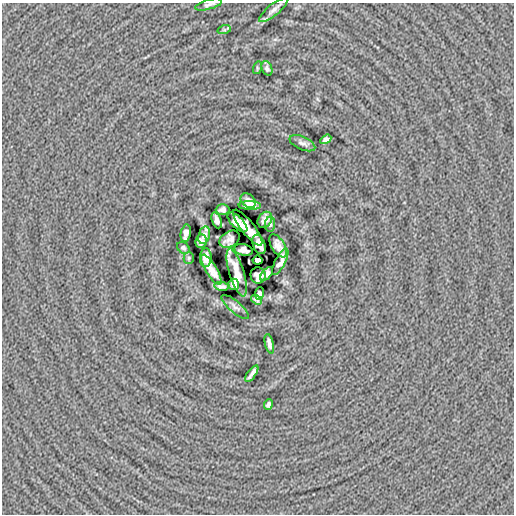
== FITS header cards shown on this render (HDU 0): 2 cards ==
NAXIS1  =                  512
NAXIS2  =                  512

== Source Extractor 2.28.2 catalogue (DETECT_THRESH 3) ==
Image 512 x 512 px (HDU 0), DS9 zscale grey, 1 PNG px = 1 image px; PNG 516 x 516 px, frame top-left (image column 1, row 512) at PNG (2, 3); each listed source drawn as its Kron ellipse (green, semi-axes under 4 px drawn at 4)
Background -1.14e-04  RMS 0.014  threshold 0.042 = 3 sigma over >= 5 px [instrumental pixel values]
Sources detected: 39; all 39 listed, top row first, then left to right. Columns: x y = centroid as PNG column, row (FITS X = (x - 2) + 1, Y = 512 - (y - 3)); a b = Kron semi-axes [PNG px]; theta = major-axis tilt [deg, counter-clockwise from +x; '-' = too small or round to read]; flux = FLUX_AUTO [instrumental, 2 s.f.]
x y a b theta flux
209 5 14 5 16 3.1
273 10 17 6 40 4.6
224 30 7 4 18 1.6
257 68 6 4 74 1.1
267 68 7 5 -69 2.5
326 139 6 4 31 3.4
302 143 13 6 -23 3.8
248 201 8 6 -43 5.1
250 206 11 4 -1 4.8
222 210 7 5 1 2.9
217 220 8 4 -69 3.6
265 220 8 6 54 4.4
237 222 12 5 -45 6.1
270 224 7 5 89 2.4
248 227 22 6 -52 7.9
186 233 8 5 79 5.6
204 235 9 5 73 4.1
230 239 11 7 33 4
201 241 7 6 - 3.5
259 244 10 6 -69 7.2
278 246 13 6 -60 6.2
183 248 7 5 -39 2.2
243 250 9 5 -11 2.8
189 258 5 5 - 1.4
206 258 9 6 87 5.8
257 260 5 4 - 12
280 262 15 5 63 6.5
211 270 17 5 -59 9.2
237 273 25 7 -73 13
267 274 8 4 48 2.7
258 275 8 7 - 5.5
234 284 6 5 - 3.3
221 286 7 4 -7 2.9
259 294 6 4 83 2.1
257 299 6 4 -35 2.3
235 307 17 5 -40 3.7
269 344 10 3 -76 3.5
252 374 10 3 54 3.7
268 404 5 4 - 2.1
At the frame edge (FLAGS 8, measured only in part): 1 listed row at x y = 209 5